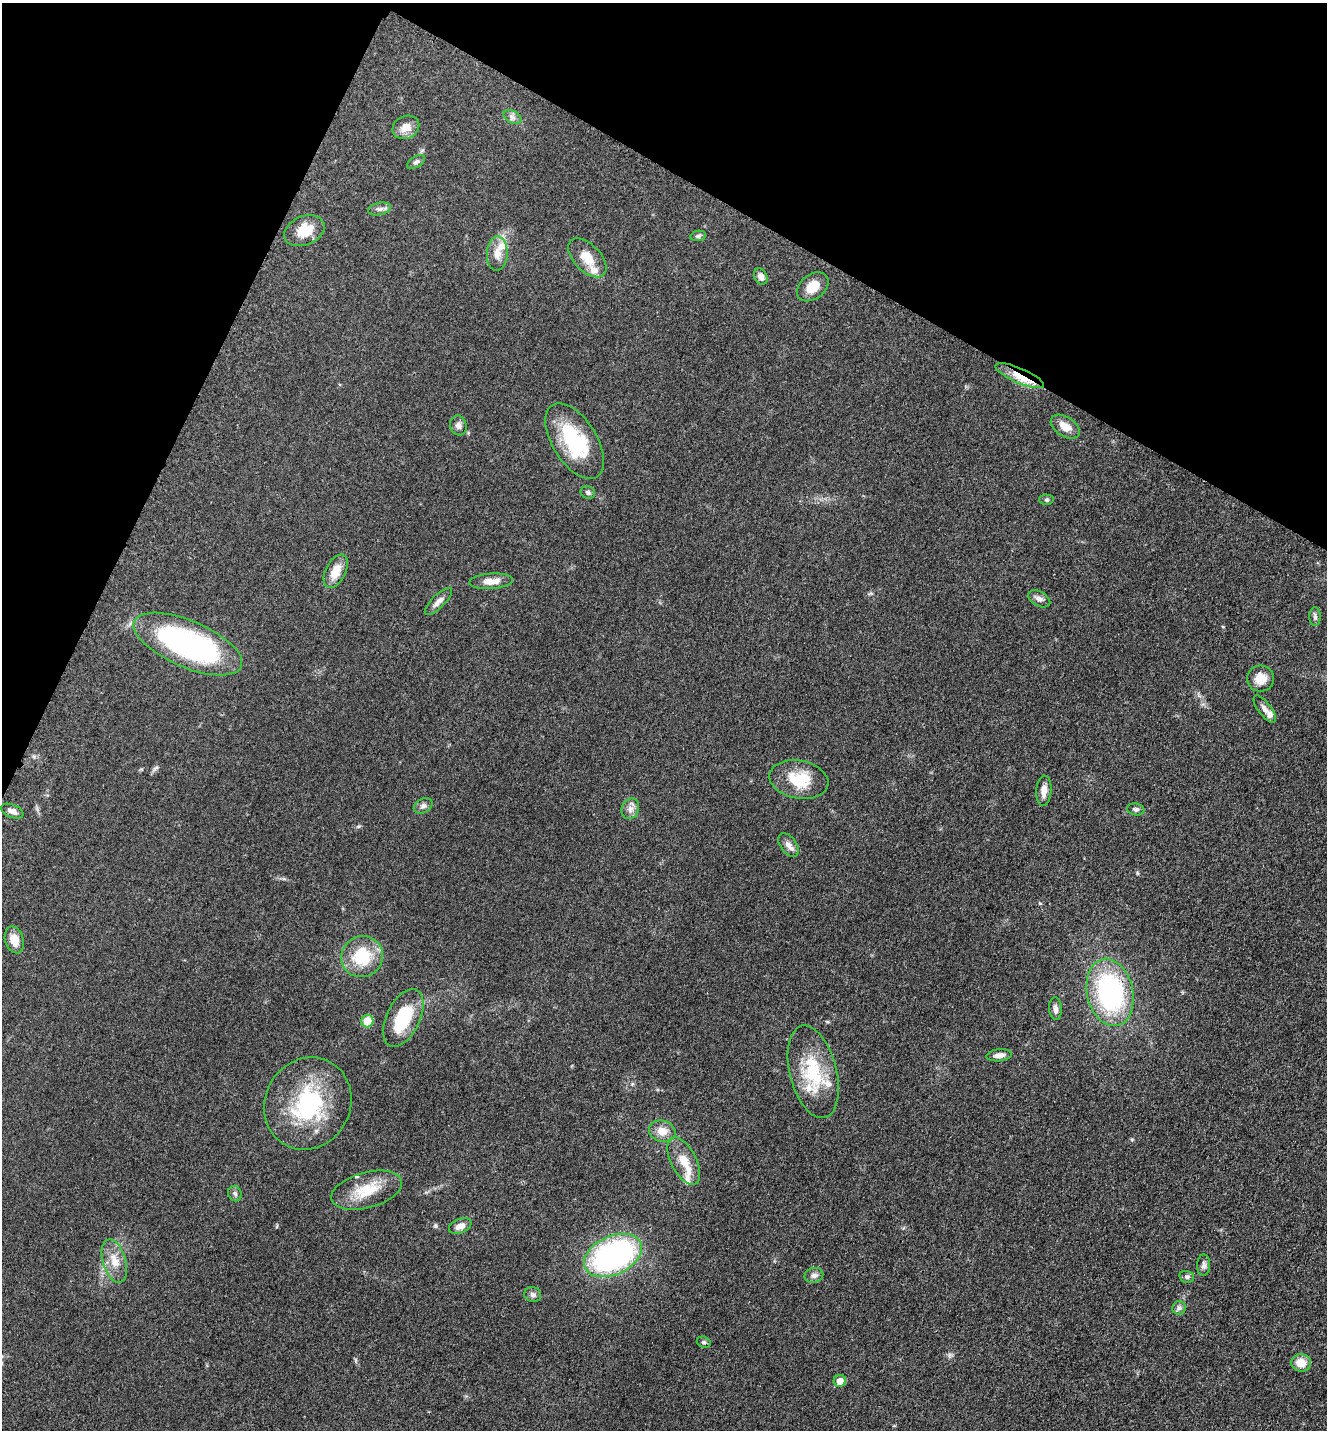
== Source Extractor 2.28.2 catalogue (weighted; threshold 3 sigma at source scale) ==
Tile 2 of 4 x 4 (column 2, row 1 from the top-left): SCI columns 1624-2948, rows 4327-5754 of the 5806 x 5774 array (HDU 1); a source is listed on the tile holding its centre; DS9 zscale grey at full resolution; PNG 1329 x 1432 px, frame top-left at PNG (2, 3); each listed source drawn as its Kron ellipse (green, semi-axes under 4 px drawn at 4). Shown black and unused: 22% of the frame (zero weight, under 3 of 5 exposures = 4% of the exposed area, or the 3 px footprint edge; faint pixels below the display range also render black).
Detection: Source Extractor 2.28.2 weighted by HDU 2 'WHT'; one run over the whole footprint, this tile lists its part. Background 0.0644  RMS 0.006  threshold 0.0269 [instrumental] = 3 sigma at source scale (4.5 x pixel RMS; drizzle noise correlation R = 1.50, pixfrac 1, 0.05/0.05 arcsec/px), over >= 5 px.
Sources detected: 62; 1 inside a brighter object's white glare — neither listed nor drawn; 6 inside a brighter listed object's ellipse — not listed separately; the other 55 listed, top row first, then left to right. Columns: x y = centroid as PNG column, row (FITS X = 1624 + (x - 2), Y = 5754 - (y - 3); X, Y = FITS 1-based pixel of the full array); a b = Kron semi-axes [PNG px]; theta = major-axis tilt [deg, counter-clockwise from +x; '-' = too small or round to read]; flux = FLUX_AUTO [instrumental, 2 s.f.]
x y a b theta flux
512 117 10 6 -27 2.2
406 127 14 11 26 6.4
416 162 10 5 32 1.5
379 209 11 6 13 2.4
304 231 21 14 23 12
698 236 8 5 11 1.3
497 253 17 10 89 5.9
587 258 24 13 -46 11
761 276 8 6 -60 3.1
813 287 17 12 38 9.9
1020 376 26 7 -23 11
458 425 10 8 -73 2.6
1065 427 16 10 -33 6.3
575 441 42 22 -58 43
588 492 7 6 - 1.4
1046 500 7 5 -2 1.1
336 571 18 10 62 9.2
491 581 22 7 4 6
1039 599 12 7 -29 2.8
438 601 18 6 44 3.6
1315 617 9 6 90 1.5
188 644 58 23 -23 140
1261 679 13 13 - 7.4
1265 709 16 6 -52 3
799 780 30 19 -11 20
1044 791 15 7 86 5.1
423 806 10 7 27 2.1
630 809 10 8 66 3.1
1136 809 8 6 -10 1.7
12 811 12 6 -22 3.2
789 845 13 8 -54 3.3
14 940 14 9 -73 7
362 957 21 20 - 26
1110 992 34 23 -77 94
1055 1009 11 6 -85 2.4
403 1018 31 16 64 28
367 1021 6 6 - 13
999 1055 13 6 7 3.2
813 1072 47 23 -76 33
308 1104 47 42 61 63
662 1131 13 10 -13 7
684 1161 26 12 -63 11
367 1190 36 17 15 19
235 1194 8 6 -70 1.7
460 1226 12 7 22 4.1
613 1255 31 19 24 150
114 1261 22 11 -73 9.1
1204 1265 10 6 89 2
814 1275 9 7 13 2.5
1187 1277 7 6 - 1.5
533 1295 8 7 - 2
1179 1308 7 6 - 1.7
704 1342 7 5 -20 1.1
1301 1363 10 8 -6 7.4
840 1381 6 6 - 5.5
Overlapping masked pixels (flux is a lower limit): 1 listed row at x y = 1020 376